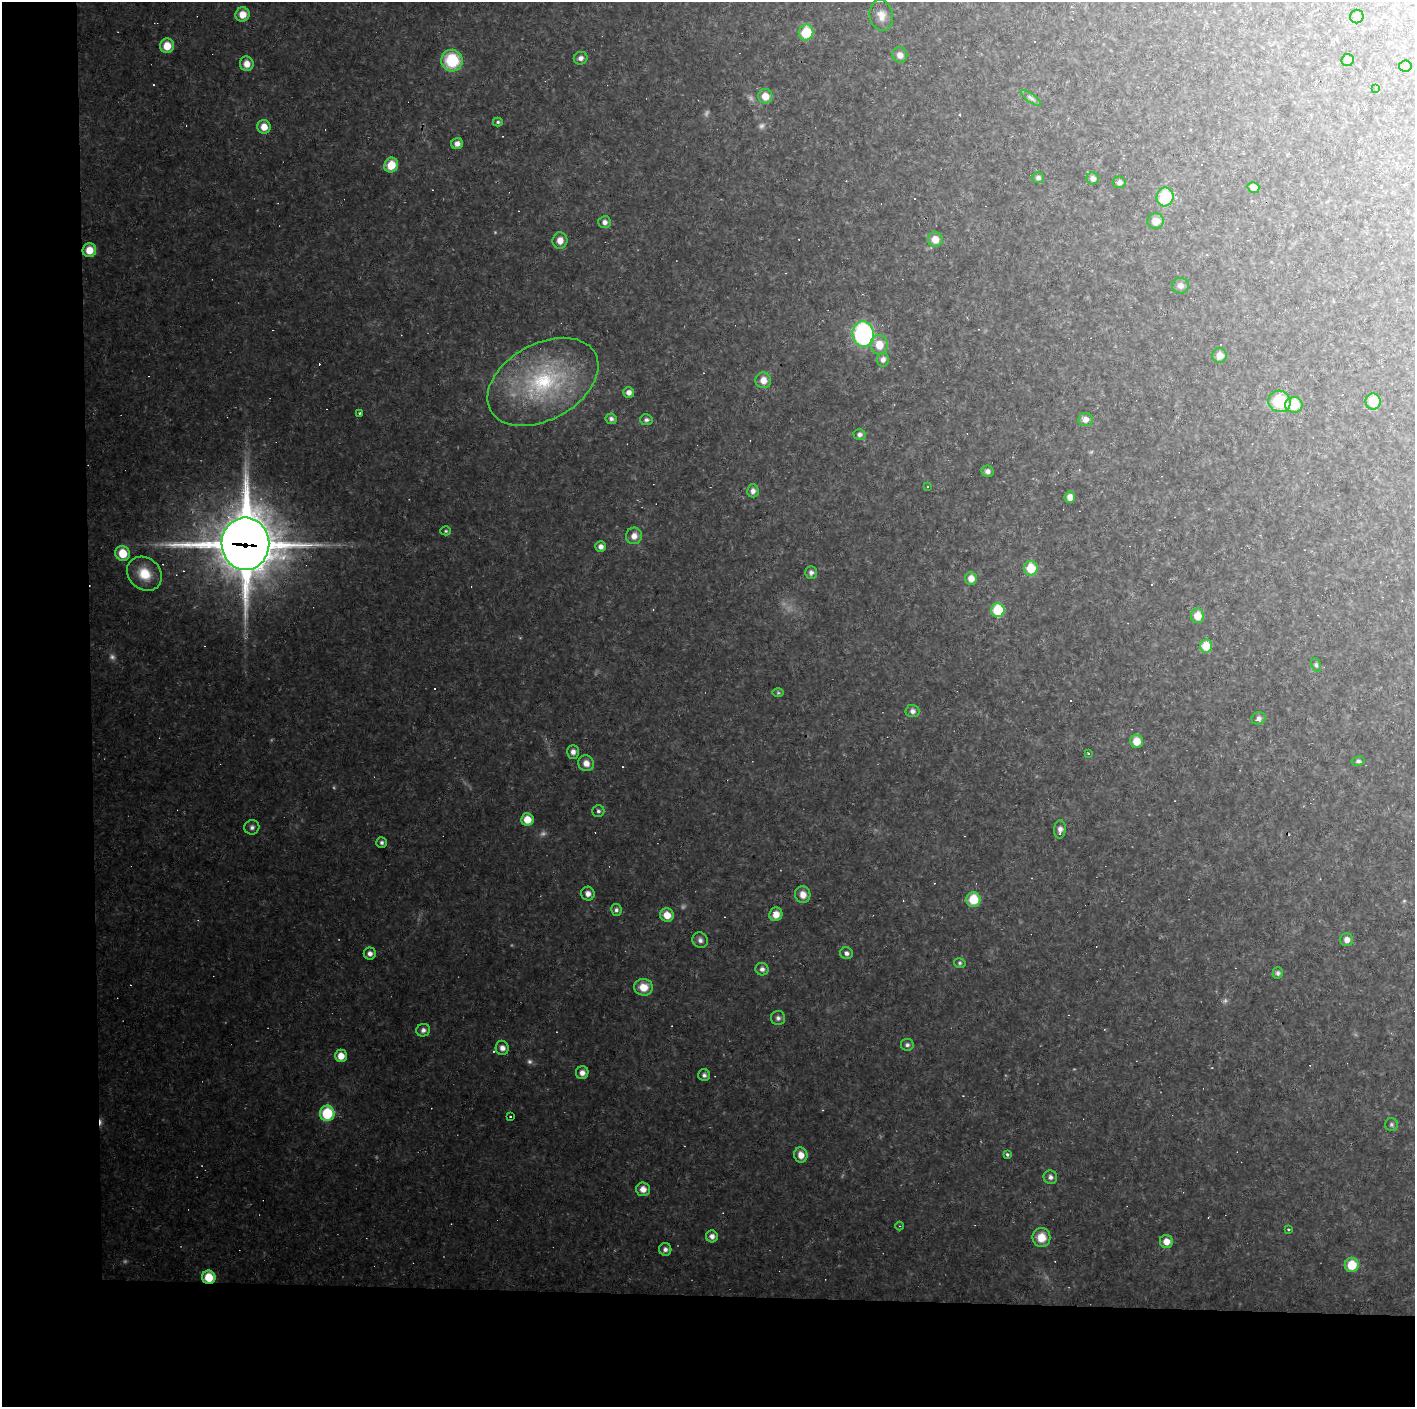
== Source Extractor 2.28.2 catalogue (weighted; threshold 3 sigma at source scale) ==
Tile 7 of 3 x 3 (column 1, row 3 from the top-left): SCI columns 1-1413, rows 1-1405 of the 4239 x 4214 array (HDU 1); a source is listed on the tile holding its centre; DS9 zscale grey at full resolution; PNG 1417 x 1409 px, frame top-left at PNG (2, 2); each listed source drawn as its Kron ellipse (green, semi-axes under 4 px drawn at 4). Shown black and unused: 14% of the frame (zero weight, under 2 of 3 exposures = <1% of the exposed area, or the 3 px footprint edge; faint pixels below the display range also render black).
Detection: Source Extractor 2.28.2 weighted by HDU 2 'WHT'; one run over the whole footprint, this tile lists its part. Background 0.162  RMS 0.013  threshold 0.0573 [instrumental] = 3 sigma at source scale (4.5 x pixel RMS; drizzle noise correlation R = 1.50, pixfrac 1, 0.05/0.05 arcsec/px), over >= 5 px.
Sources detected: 141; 8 too faint to see at this stretch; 23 cosmic-ray / hot-pixel residue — neither listed nor drawn; the other 110 listed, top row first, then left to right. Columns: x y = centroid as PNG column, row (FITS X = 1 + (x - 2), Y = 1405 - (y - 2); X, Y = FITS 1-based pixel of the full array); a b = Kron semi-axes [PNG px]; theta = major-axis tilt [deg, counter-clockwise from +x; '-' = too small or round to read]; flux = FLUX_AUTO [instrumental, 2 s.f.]
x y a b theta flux
242 14 7 7 - 16
881 15 15 11 -78 12
1357 16 7 6 - 10
806 33 8 7 - 40
167 46 7 7 - 21
900 55 8 7 - 8.4
581 58 7 6 - 5.2
1347 60 6 6 - 5.5
452 61 11 10 - 61
247 64 7 6 - 12
1405 66 6 5 - 3.2
1376 88 3 2 - 0.95
765 96 7 7 - 16
1031 98 12 4 -36 4
498 122 5 4 - 2.1
264 127 7 6 - 14
457 144 6 5 - 6.8
391 165 7 6 - 27
1038 178 6 5 - 3.5
1093 178 6 6 - 5.3
1119 182 6 6 - 4.9
1253 187 6 5 - 7.2
1165 197 9 8 - 48
1156 221 8 7 - 12
605 222 6 6 - 5.1
935 239 7 7 - 14
560 240 8 7 - 10
89 250 7 7 - 18
1180 286 8 8 - 5
863 334 13 11 -85 170
879 345 10 9 - 20
1220 355 7 7 - 9.7
883 360 7 6 - 5.8
763 380 8 7 - 11
543 382 60 38 29 170
629 392 5 5 - 6.1
1279 401 11 10 - 47
1373 401 8 7 - 29
1294 405 8 8 - 26
359 413 3 3 - 1.5
611 419 5 5 - 3.9
1085 419 7 6 - 7.7
646 420 6 5 - 3.3
859 434 6 5 - 4.1
987 471 6 5 - 4.9
928 487 4 2 - 1
753 491 6 6 - 5.4
1070 497 5 5 - 8.1
446 531 5 4 - 1.8
634 536 8 8 - 9
245 544 26 24 -90 7100
601 546 5 5 - 5.9
123 553 7 7 - 30
1031 568 7 7 - 35
811 572 6 6 - 4.3
144 574 19 15 -41 30
971 578 6 6 - 11
998 610 7 6 - 58
1197 616 7 6 - 17
1206 646 6 6 - 24
1316 665 7 5 -80 2.8
778 693 6 4 -1 1.7
912 711 7 6 - 5.3
1259 718 7 6 - 4.8
1136 741 7 6 - 18
573 752 7 6 - 5.7
1088 753 4 2 - 1.3
1358 761 6 4 8 3.3
586 763 8 7 - 9.5
598 811 6 6 - 3
527 819 6 6 - 19
252 827 7 7 - 4.1
1060 829 9 5 86 5.7
382 842 5 5 - 3.2
588 894 7 6 - 6.9
803 895 8 7 - 11
973 899 7 7 - 34
616 910 6 5 - 3.4
776 914 7 6 - 13
667 915 7 6 - 14
700 940 8 7 - 4.8
1347 940 6 6 - 7.4
370 953 6 6 - 5.5
846 953 6 6 - 4.6
960 963 6 4 -14 2.1
762 969 6 6 - 4.7
1278 973 5 5 - 3.2
643 987 9 8 - 19
778 1018 7 7 - 3.9
423 1030 7 6 - 4.9
907 1045 6 6 - 3.3
502 1048 7 6 - 6.9
341 1056 6 6 - 15
582 1073 6 6 - 7.2
704 1075 6 6 - 3.6
327 1113 8 7 - 60
510 1117 3 2 - 2
1391 1124 6 6 - 2.6
1007 1154 3 3 - 2.9
801 1155 8 6 -74 12
1050 1177 7 6 - 4.6
643 1189 7 7 - 9.6
899 1226 4 3 - 1.2
1288 1229 3 3 - 1.9
712 1236 6 5 - 5.9
1041 1237 9 9 - 19
1166 1241 7 6 - 12
665 1249 6 6 - 4.6
1352 1265 7 7 - 32
209 1277 7 6 - 31
Overlapping masked pixels (flux is a lower limit): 2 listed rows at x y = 245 544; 209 1277